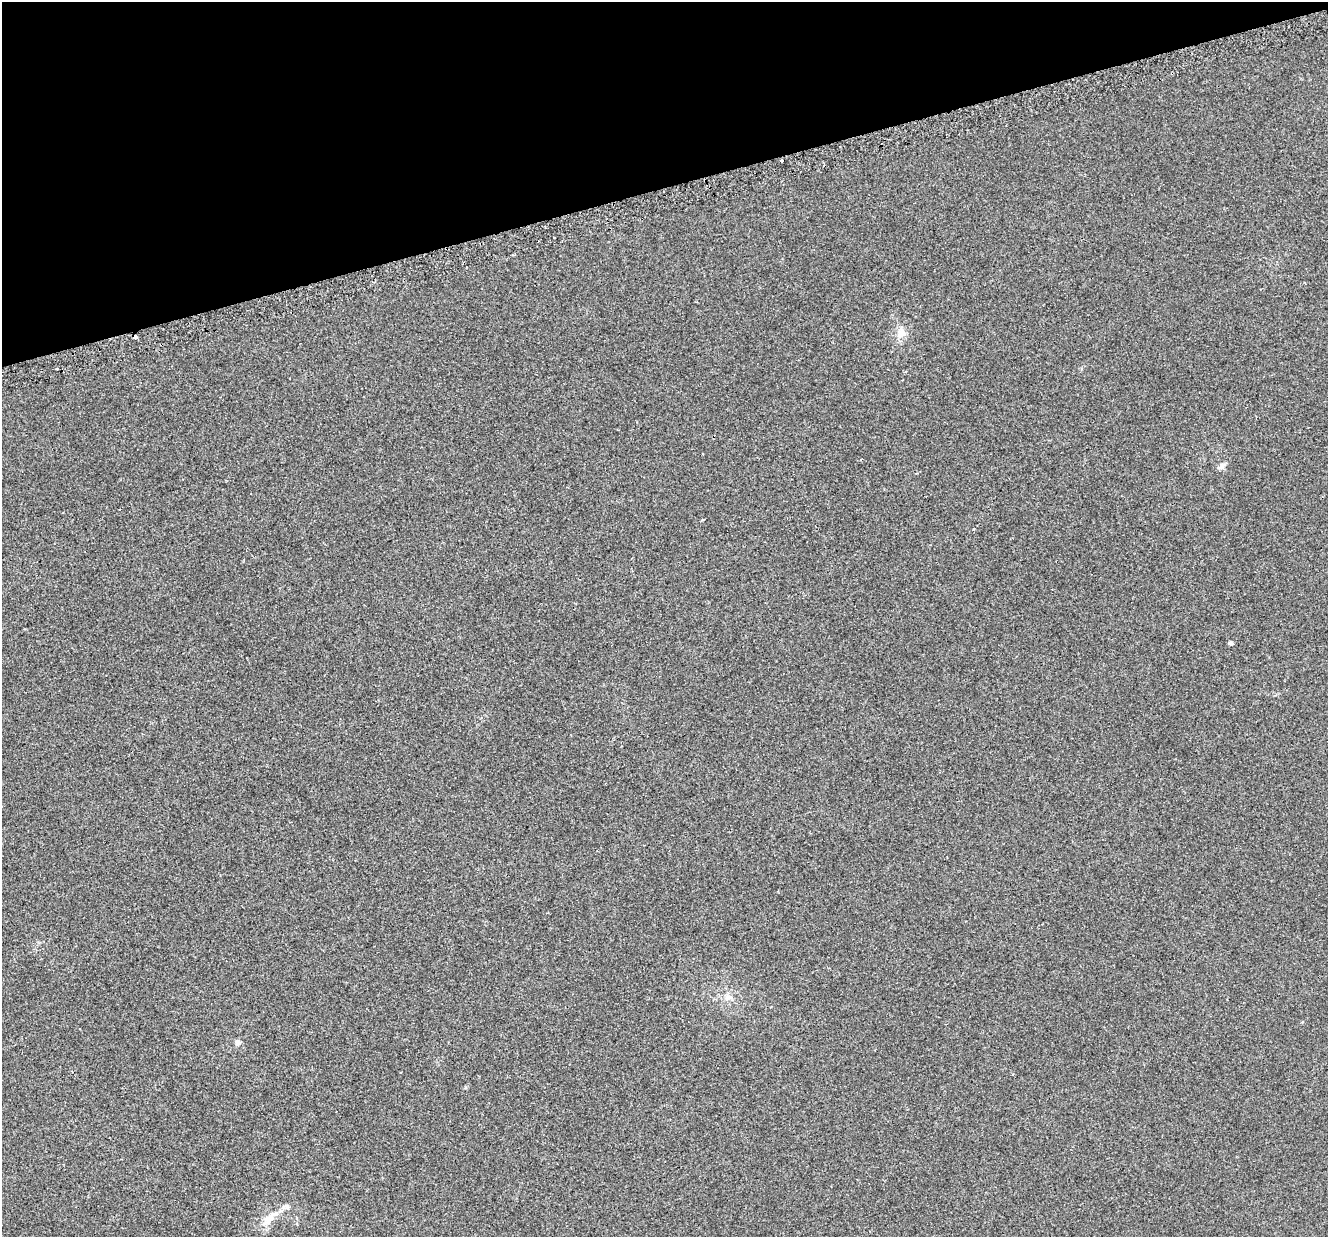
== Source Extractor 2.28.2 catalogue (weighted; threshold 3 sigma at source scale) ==
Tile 3 of 4 x 4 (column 3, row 1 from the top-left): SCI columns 2697-4022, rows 3859-5093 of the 5395 x 5196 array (HDU 1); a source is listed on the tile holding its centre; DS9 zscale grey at full resolution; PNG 1330 x 1239 px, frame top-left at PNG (2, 2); no overlay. Shown black and unused: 15% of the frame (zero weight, under 2 of 3 exposures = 3% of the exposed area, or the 3 px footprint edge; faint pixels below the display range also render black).
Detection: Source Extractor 2.28.2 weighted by HDU 2 'WHT'; one run over the whole footprint, this tile lists its part. Background 0.00414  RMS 0.0062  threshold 0.028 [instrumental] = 3 sigma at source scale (4.5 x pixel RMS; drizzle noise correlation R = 1.50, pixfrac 1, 0.0396/0.0396 arcsec/px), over >= 5 px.
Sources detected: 11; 1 cosmic-ray / hot-pixel residue — not listed; the other 10 listed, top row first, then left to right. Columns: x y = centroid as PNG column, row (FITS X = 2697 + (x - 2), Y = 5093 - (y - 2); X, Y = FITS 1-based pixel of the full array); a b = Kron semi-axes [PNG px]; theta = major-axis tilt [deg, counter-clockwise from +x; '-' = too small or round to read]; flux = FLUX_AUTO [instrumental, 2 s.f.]
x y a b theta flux
782 160 3 3 - 1.6
554 238 3 3 - 0.96
901 333 14 10 67 5.3
57 369 2 2 - 0.55
1222 466 12 6 48 2.1
703 519 4 2 - 0.73
1230 643 5 5 - 1.2
727 998 8 6 -89 2.3
237 1042 8 6 0 1.6
269 1218 26 10 52 8.7
Unlisted compact peaks at least as high as the median listed source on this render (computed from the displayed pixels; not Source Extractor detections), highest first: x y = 465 1087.